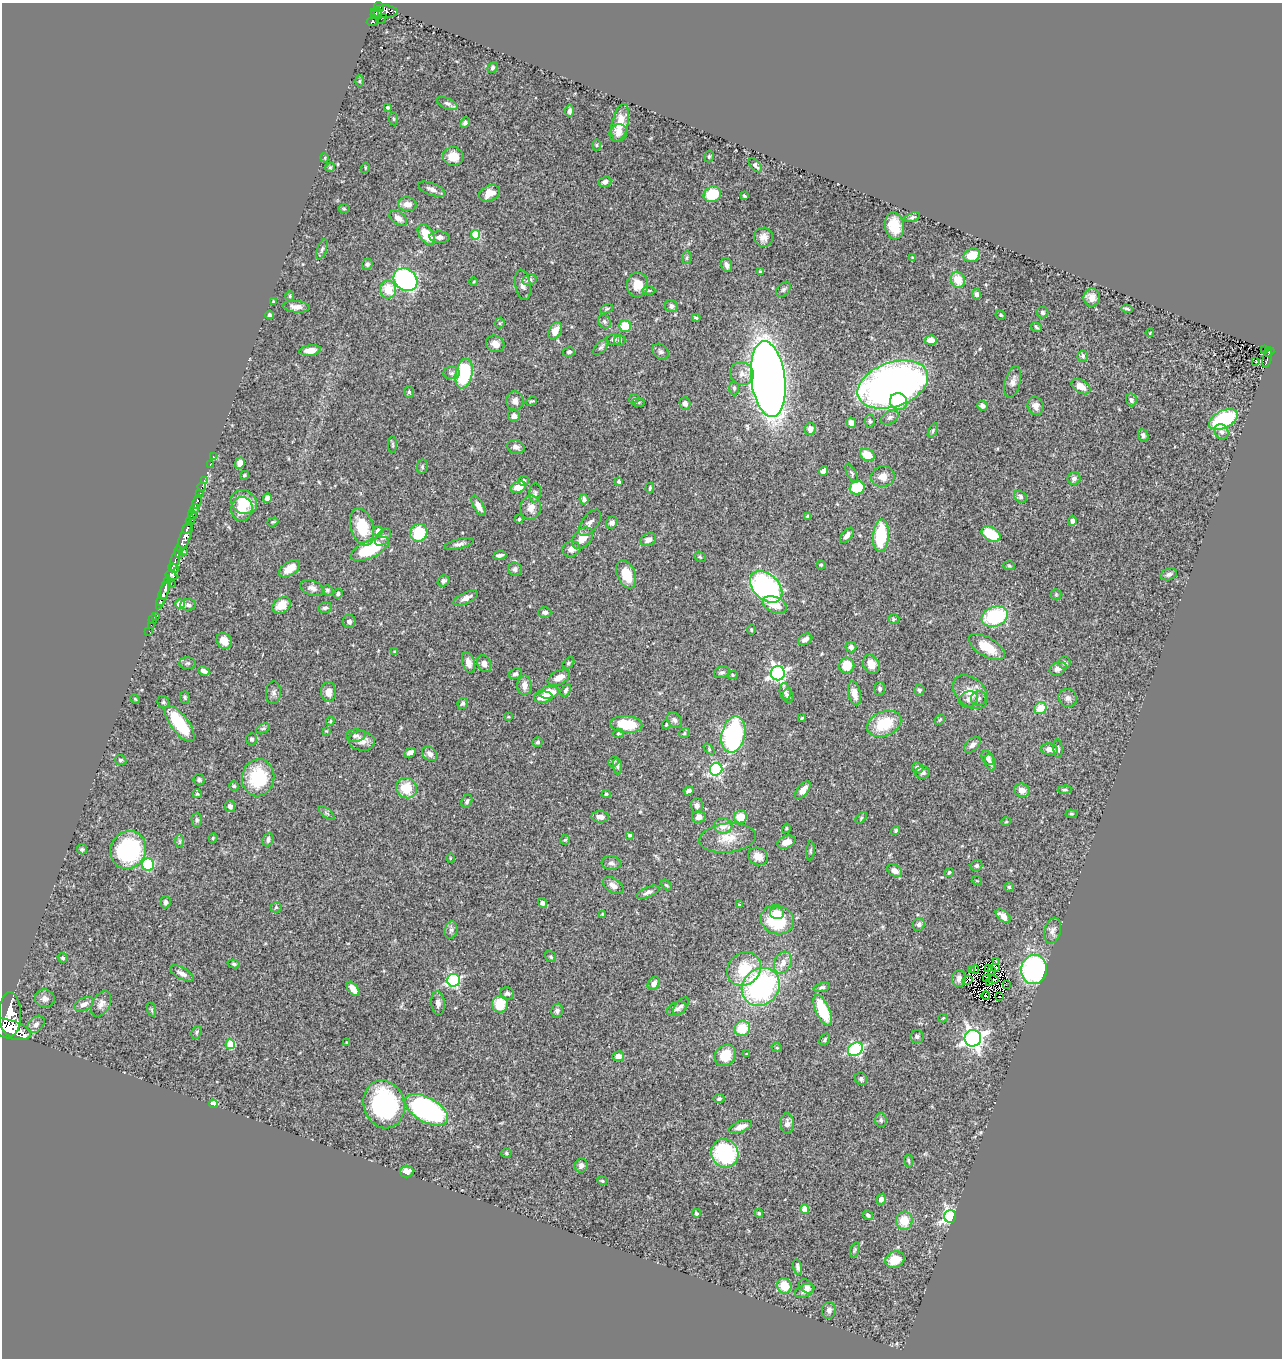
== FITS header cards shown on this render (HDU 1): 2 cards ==
NAXIS1  =                 1280
NAXIS2  =                 1356

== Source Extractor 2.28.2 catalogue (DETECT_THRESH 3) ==
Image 1280 x 1356 px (HDU 1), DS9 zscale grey, 1 PNG px = 1 image px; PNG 1284 x 1360 px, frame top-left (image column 1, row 1356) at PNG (2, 3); each listed source drawn as its Kron ellipse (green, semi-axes under 4 px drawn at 4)
Background 0.777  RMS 0.025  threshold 0.0748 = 3 sigma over >= 5 px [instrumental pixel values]
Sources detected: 410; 1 with non-positive FLUX_AUTO (blend fragments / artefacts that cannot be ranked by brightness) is neither listed nor drawn; the other 409 listed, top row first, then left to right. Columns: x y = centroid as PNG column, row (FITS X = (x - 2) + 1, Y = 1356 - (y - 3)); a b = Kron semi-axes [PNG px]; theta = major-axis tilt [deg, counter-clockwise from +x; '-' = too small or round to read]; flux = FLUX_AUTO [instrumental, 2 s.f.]
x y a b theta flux
379 7 5 4 - 410
384 12 13 6 0 670
378 13 5 2 - 160
374 14 4 3 - 89
381 19 5 2 - 58
373 21 6 4 10 230
493 67 6 4 50 3.4
359 81 6 4 89 2
447 103 11 5 -24 5
388 107 3 3 - 2.3
569 111 6 4 85 4.9
393 119 6 3 -82 2
465 123 5 4 - 4.2
620 123 19 8 78 26
618 133 9 8 - 8.6
597 145 6 4 90 2.2
453 156 10 9 - 29
709 156 6 4 73 2.8
325 158 5 3 - 1.4
755 165 8 4 -49 4.7
330 167 5 4 - 1.8
365 168 5 3 - 1.5
605 182 6 5 - 6.7
432 189 14 6 -21 8
489 193 11 7 23 19
712 194 9 7 25 52
744 196 4 2 - 1.9
407 204 9 7 -6 12
344 209 6 4 -1 2.1
912 217 8 4 20 3.6
398 218 10 6 -36 11
894 226 14 9 -80 32
426 234 11 6 -57 46
475 235 5 4 - 60
440 237 10 5 -3 6.7
764 237 9 9 - 11
322 249 10 4 72 3.9
972 255 8 6 23 28
687 258 6 4 86 2.7
912 258 3 2 - 1.5
367 264 6 5 - 3.9
727 265 7 5 -70 6.9
760 272 4 4 - 2.3
405 280 13 10 -38 450
530 280 7 5 13 6
958 280 8 7 - 28
473 282 4 3 - 1.2
523 285 15 7 -79 9.6
638 285 12 10 88 21
783 289 9 6 50 4
388 290 9 8 - 33
649 290 6 3 0 2.3
977 294 5 4 - 4.9
290 296 5 4 - 2
1092 297 9 8 - 14
273 302 3 2 - 1.5
671 306 6 6 - 5.7
296 307 13 5 -5 12
607 309 7 4 20 2.4
1127 309 6 2 -17 2.6
1042 313 6 5 - 4.1
269 315 4 4 - 3.6
1001 315 5 4 - 1.9
696 318 4 3 - 2.4
604 322 7 6 - 3.3
500 323 5 5 - 2
625 326 6 5 - 42
1036 327 6 4 -29 2.6
555 331 9 6 62 16
1150 333 4 3 - 1.7
614 340 7 5 2 4.6
620 340 5 5 - 3.5
931 340 6 5 - 16
495 344 9 8 - 11
601 347 10 5 48 4.4
1264 350 3 3 - 18
310 351 11 5 6 15
569 352 6 4 14 3.9
661 352 9 7 -40 5
1269 352 6 4 22 96
1083 356 6 5 - 3.3
1267 358 10 3 75 140
1256 362 3 2 - 2
452 373 8 6 1 4.9
464 373 15 8 79 130
742 374 12 11 - 13
768 379 38 17 -83 1900
1013 382 16 7 75 9.4
893 385 37 22 19 1200
1081 386 10 6 -31 17
734 388 7 5 -90 3.1
409 392 6 5 - 2.8
634 399 5 4 - 2.1
1131 400 6 5 - 3.7
515 401 9 8 - 8.3
531 401 6 4 18 2.2
638 402 6 3 -1 1.8
899 402 9 8 - 38
685 404 6 5 - 6.5
983 406 5 4 - 5
1036 406 9 8 - 8.6
514 416 6 5 - 8.8
890 417 10 6 32 5.6
1223 419 15 8 26 130
870 421 6 5 - 3.6
851 423 5 4 - 8.5
810 429 6 5 - 9.3
933 430 8 4 64 2.7
1221 432 8 6 -56 6
1143 435 6 5 - 4.3
393 445 8 4 -89 2.4
516 447 9 6 -15 6.6
867 455 7 6 - 31
213 456 4 3 - 9.7
240 463 5 4 - 13
210 464 3 2 - 19
422 467 7 5 78 3.3
824 471 5 4 - 8.3
852 473 10 4 -62 3.2
245 475 5 4 - 2.2
883 477 12 10 12 13
1074 478 6 6 - 4.9
204 481 3 3 - 25
523 481 5 5 - 5.1
619 481 3 3 - 3.2
202 486 4 3 - 26
518 487 8 5 24 22
650 488 5 3 - 2.4
857 488 7 6 - 79
535 493 9 6 83 4.2
199 494 3 2 - 62
1020 497 7 5 -40 4.3
267 498 5 4 - 11
584 499 5 4 - 4.8
197 502 7 3 67 220
244 502 14 11 -33 46
478 506 11 5 -60 10
531 508 12 10 81 14
194 509 5 4 - 180
242 509 12 10 81 31
192 515 5 3 - 270
807 516 3 3 - 1.4
519 519 4 4 - 2.2
190 521 5 3 - 550
1072 521 5 4 - 5.3
273 522 6 4 20 2.1
590 523 15 8 53 8.2
612 523 6 5 - 5.5
362 527 19 11 -73 53
187 529 5 3 - 290
378 531 5 4 - 11
419 533 9 8 - 61
991 534 10 6 -30 53
847 535 9 5 49 7
881 535 16 8 85 89
185 536 16 5 69 1400
383 537 10 6 49 5.2
583 538 12 8 45 21
648 540 8 6 28 8.9
459 544 15 5 13 6.2
370 549 21 9 26 98
571 549 9 7 14 9.6
179 552 6 4 -77 300
183 552 4 3 - 100
500 555 6 3 10 5
700 557 6 4 -25 2.4
175 560 10 3 74 250
821 565 4 4 - 2.1
1009 566 6 4 -3 2.1
173 568 5 4 - 350
290 569 12 6 34 26
515 569 7 6 - 6.3
626 574 15 9 -68 39
1169 574 8 5 18 4.7
171 576 6 4 -23 140
443 581 6 5 - 4.2
171 584 3 2 - 94
165 587 12 4 75 900
766 587 19 12 -44 340
312 588 13 7 -18 8.2
327 590 5 5 - 2.9
338 594 5 4 - 3.1
1056 594 5 5 - 2
163 595 15 4 69 890
466 598 13 5 26 8.8
160 601 4 3 - 220
180 604 5 4 - 37
188 605 8 5 0 5.3
282 605 10 7 39 27
775 605 13 8 -23 25
325 608 7 5 16 3.6
545 612 6 5 - 5.3
156 617 3 2 - 16
995 617 13 9 19 130
153 619 5 2 - 21
894 619 6 5 - 2.2
349 621 7 6 - 4.7
151 625 2 2 - 14
751 630 5 4 - 2.3
149 631 2 2 - 12
805 639 8 5 30 7
224 641 8 7 - 17
851 647 5 5 - 4.3
987 647 20 9 -30 37
394 652 3 3 - 2
187 663 8 6 1 3.9
468 663 10 6 -74 11
568 663 7 5 42 2.7
1065 663 6 6 - 3.6
484 664 9 6 -65 8.6
871 664 10 7 -62 19
847 665 8 7 - 37
1058 669 9 6 26 9.4
204 671 6 4 -29 6.4
722 672 8 5 18 3.7
778 673 7 7 - 510
515 674 7 5 19 4.1
733 675 5 4 - 1.8
559 678 12 6 26 16
524 685 10 7 -89 12
880 689 7 5 -86 4.1
566 690 7 4 57 3.9
919 690 5 5 - 2.8
329 692 10 7 -88 12
549 692 10 6 9 29
785 692 9 5 -82 5.5
971 692 20 14 -42 25
273 693 11 7 88 6.6
854 693 12 6 -77 14
788 696 7 5 -84 4.9
185 697 6 4 -87 2.7
543 697 9 5 5 18
979 698 8 7 - 5
1068 698 9 9 - 6.6
135 699 5 4 - 1.8
969 699 9 8 - 8.1
163 702 7 5 -52 3.4
463 703 6 5 - 3.2
1040 708 6 5 - 28
508 717 3 3 - 1.4
802 718 3 2 - 1.6
674 720 9 6 -54 5.2
940 720 6 3 43 1.7
330 721 4 4 - 1.7
180 724 22 8 -53 90
626 724 16 8 -5 50
884 724 18 12 23 63
666 725 4 3 - 2.3
263 728 7 4 22 2.6
326 731 4 4 - 1.5
618 733 5 4 - 2.2
684 733 6 4 26 2.8
733 734 18 11 77 290
356 736 10 6 4 5.5
252 739 6 5 - 3.4
362 741 13 10 -8 14
538 742 5 4 - 3
972 745 10 6 45 6.3
709 749 6 4 -47 2.3
1049 749 8 5 -9 12
1058 749 9 4 -85 3.7
410 753 6 4 27 8
430 754 8 6 -42 8.1
988 758 8 5 -61 6.5
120 760 6 5 - 3.1
614 761 5 4 - 3.5
990 763 8 5 -71 5.2
618 766 8 4 -82 4.1
918 768 6 5 - 7.3
716 769 6 6 - 270
923 773 7 6 - 4.3
258 778 18 16 80 88
199 780 5 5 - 3.7
234 786 5 5 - 2.3
407 788 11 10 - 41
803 790 10 5 52 11
1022 790 8 6 -17 11
1065 790 7 4 6 2.5
688 791 5 4 - 5.4
197 794 4 4 - 2.5
606 794 4 4 - 2.3
467 801 7 5 58 4.1
697 805 7 6 - 7.1
230 807 5 5 - 6.7
327 813 10 3 -39 2.5
1072 814 6 4 -6 1.7
600 817 9 6 -3 9.2
699 817 7 6 - 8.5
741 817 6 6 - 29
861 818 7 4 46 2.7
197 820 7 5 -89 3.5
1006 822 5 3 - 1.6
723 826 9 8 - 15
786 828 5 4 - 1.9
896 830 5 4 - 2.7
630 835 4 3 - 3.1
213 838 4 4 - 2.2
728 838 28 14 6 33
268 840 7 5 69 5.1
565 840 5 5 - 2.5
180 841 7 4 -89 3.1
786 842 9 6 22 14
82 849 5 5 - 2.6
128 850 19 17 65 170
810 851 9 4 85 2.6
758 856 10 8 -26 18
450 858 5 3 - 1.4
611 863 9 7 -2 5.4
148 865 6 6 - 99
977 866 6 5 - 4
895 871 8 5 -32 9.5
949 872 4 4 - 2.7
977 881 5 3 - 1.4
666 885 6 4 -43 2
613 886 11 7 -35 9.6
1009 887 5 4 - 2.9
648 892 12 5 22 5.8
166 902 6 5 - 5
542 903 5 4 - 7.9
739 905 4 3 - 2.2
276 907 5 5 - 2.4
777 913 7 6 - 15
602 914 4 3 - 1.5
1003 916 9 5 -41 13
777 920 17 14 -17 88
919 924 6 5 - 4.1
451 930 9 6 75 5.3
1053 931 13 8 75 8.7
551 957 6 5 - 2.4
63 958 5 4 - 2.7
996 962 3 2 - 6.3
783 963 11 8 62 13
234 964 6 4 -10 2.4
995 967 3 2 - 2.4
988 968 2 2 - 2.2
744 969 18 15 44 57
1034 969 14 13 - 260
972 970 2 2 - 2.5
975 970 4 2 - 0.94
992 971 3 2 - 1.4
182 973 13 5 -29 7.9
959 979 8 6 87 7.3
987 979 3 2 - 2.5
994 979 5 2 - 1.1
454 980 6 6 - 250
968 980 5 2 - 4.3
989 982 3 2 - 1.5
654 983 7 5 55 8.3
1006 984 3 2 - 1.4
761 987 20 18 45 310
822 987 8 4 16 3.8
353 989 8 5 -51 12
507 993 7 6 - 4.4
986 996 4 2 - 1.4
1000 997 2 2 - 1.1
45 998 10 9 - 8.2
438 1003 12 7 -84 7.4
84 1004 10 6 25 8.4
101 1004 14 8 62 9.9
500 1004 8 8 - 37
681 1006 10 5 52 5.2
677 1009 10 6 23 5
152 1010 7 4 -72 2.2
557 1010 7 5 75 5.6
823 1010 16 7 -66 81
10 1014 22 11 -89 5300
943 1018 4 4 - 1.3
36 1024 10 7 44 7.3
742 1028 8 7 - 39
9 1029 22 9 -16 4500
196 1032 6 5 - 2.8
917 1036 7 6 - 3.9
973 1038 8 8 - 970
825 1040 6 4 54 3.1
346 1042 4 2 - 1.3
230 1044 5 5 - 67
777 1048 5 3 - 1.4
855 1049 8 6 33 250
747 1054 3 2 - 1.7
725 1055 11 10 - 41
618 1056 6 5 - 8.3
861 1079 6 6 - 4.2
719 1099 5 4 - 3.5
213 1104 4 3 - 39
384 1104 24 20 -74 230
427 1110 24 12 -29 350
881 1120 7 6 - 4.6
787 1124 10 6 -89 7.6
740 1127 12 5 20 13
506 1153 5 4 - 2.9
725 1153 14 13 - 160
909 1161 6 3 -82 2.4
581 1165 7 6 - 5.7
406 1171 7 6 - 13
602 1181 5 4 - 2.2
881 1199 5 5 - 8.1
805 1209 4 4 - 27
696 1213 4 4 - 2.5
759 1213 5 4 - 2.4
868 1215 5 4 - 3.4
950 1216 6 6 - 420
904 1221 9 8 - 33
855 1250 8 4 71 2.3
895 1260 10 8 23 33
798 1267 8 4 -76 4.4
784 1286 8 7 - 30
807 1286 8 5 -45 6.2
805 1291 10 6 23 7.3
829 1310 8 6 80 6.3
At the frame edge (FLAGS 8, measured only in part): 1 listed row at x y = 9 1029
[1 non-positive-flux detection neither listed nor drawn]